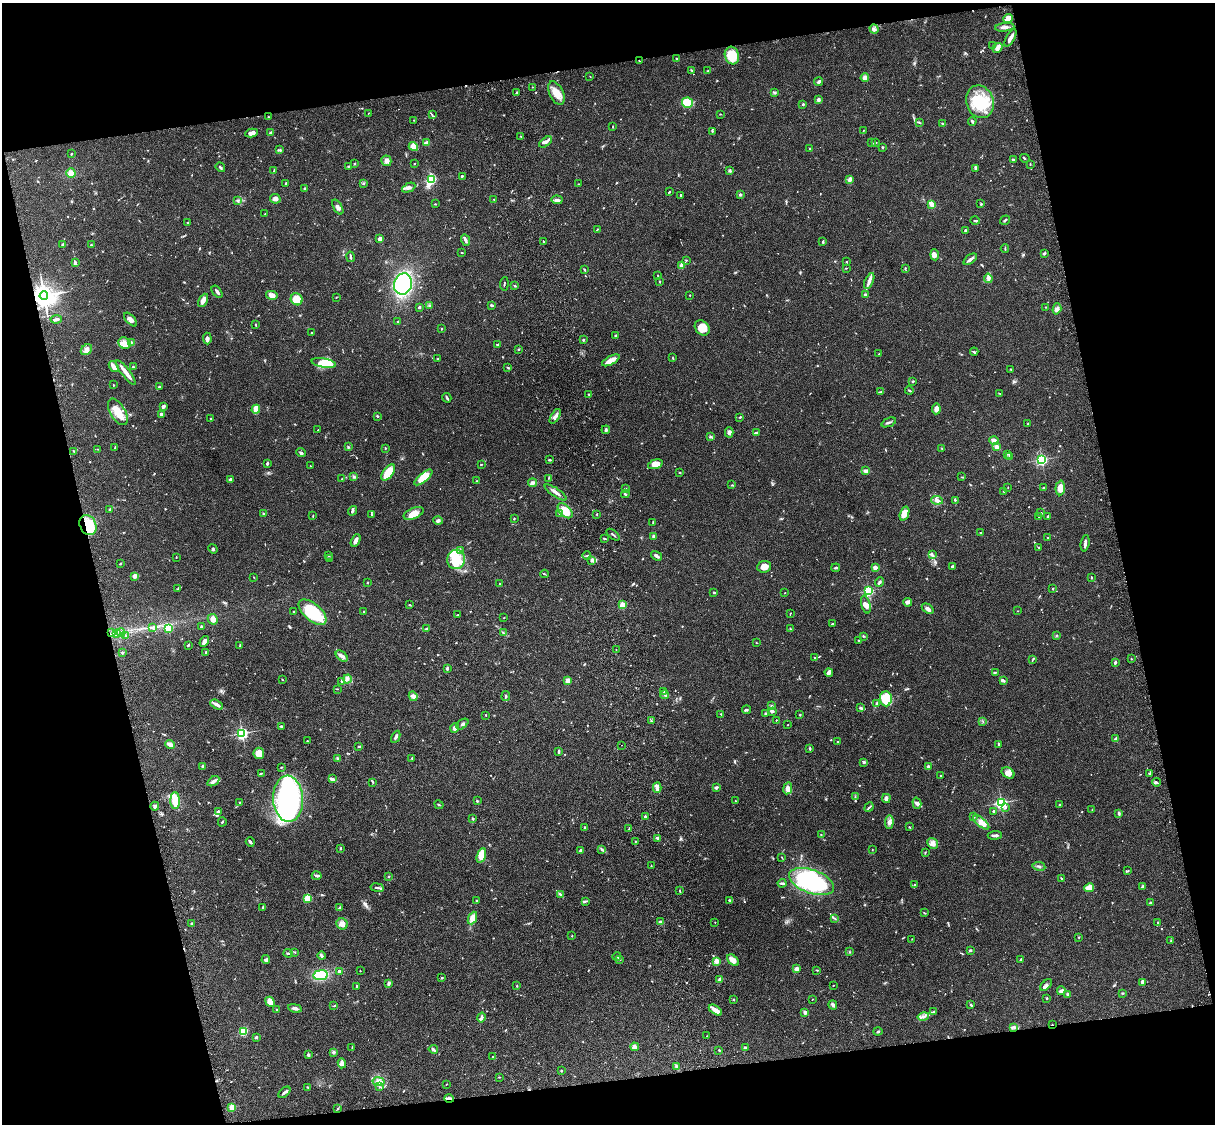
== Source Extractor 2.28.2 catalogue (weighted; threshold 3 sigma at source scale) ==
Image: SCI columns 121-4970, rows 276-4763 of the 5088 x 4925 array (HDU 1 of 3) = the unmasked area's bounding box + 8 px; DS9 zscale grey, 4 x 4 block average (1 PNG px = mean of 4 x 4 image px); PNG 1217 x 1126 px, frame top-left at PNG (2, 3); each listed source drawn as its Kron ellipse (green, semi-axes under 4 px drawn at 4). Shown black and unused: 26% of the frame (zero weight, under 3 of 4 exposures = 6% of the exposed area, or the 3 px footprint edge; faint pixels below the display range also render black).
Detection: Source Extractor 2.28.2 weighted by HDU 2 'WHT'. Background 0.0765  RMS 0.0057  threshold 0.0258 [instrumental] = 3 sigma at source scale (4.5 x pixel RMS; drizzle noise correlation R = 1.50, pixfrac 1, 0.05/0.05 arcsec/px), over >= 5 px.
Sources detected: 794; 1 inside a brighter object's white glare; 8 cosmic-ray / hot-pixel residue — neither listed nor drawn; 15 coinciding with a brighter row at this scale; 39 inside a brighter listed object's ellipse — not listed separately; of the other 731, all 500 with FLUX_AUTO >= 1.54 (the completeness limit of this list) listed and drawn (231 fainter detections not listed), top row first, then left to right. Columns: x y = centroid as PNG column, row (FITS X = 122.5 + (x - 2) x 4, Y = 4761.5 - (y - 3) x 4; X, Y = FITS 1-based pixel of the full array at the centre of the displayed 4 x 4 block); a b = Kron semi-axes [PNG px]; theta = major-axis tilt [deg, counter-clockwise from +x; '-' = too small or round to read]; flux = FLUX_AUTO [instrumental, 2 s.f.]
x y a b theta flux
1008 19 5 3 - 34
1005 27 9 3 6 14
874 29 5 2 - 6.6
1010 38 10 2 60 18
992 45 2 2 - 1.8
997 48 5 3 - 9.9
732 56 9 7 -72 73
677 59 3 2 - 2.7
639 61 3 2 - 1.8
692 70 3 2 - 3.3
708 71 2 2 - 1.5
590 76 2 2 - 1.7
865 77 4 4 - 13
819 82 4 2 - 9.5
532 87 2 2 - 1.6
517 92 3 2 - 3.6
556 93 12 7 -64 40
774 93 3 2 - 4.7
818 99 3 3 - 10
980 102 17 13 -71 140
687 103 5 5 - 87
803 104 2 2 - 14
368 113 2 2 - 1.5
720 114 3 2 - 2
432 115 2 2 - 2.2
269 117 3 2 - 2
414 120 2 2 - 1.7
972 121 4 2 - 8.1
919 122 3 2 - 2.5
943 123 4 2 - 3.2
613 126 2 2 - 1.5
863 130 3 2 - 1.9
712 131 3 2 - 2.6
270 132 2 2 - 2.2
251 133 6 3 9 19
521 136 2 2 - 1.7
546 142 7 3 37 16
426 143 3 2 - 14
872 143 2 2 - 1.9
875 143 2 2 - 2
413 147 5 3 - 29
882 147 2 2 - 6.2
810 149 2 2 - 2
280 150 3 3 - 4.1
71 154 3 2 - 2.9
1025 158 5 2 - 2.7
1013 160 3 2 - 3.3
386 161 5 5 - 14
355 164 2 2 - 10
414 164 2 2 - 2.1
1030 164 2 2 - 1.8
348 166 2 2 - 2.2
220 167 5 2 - 4.5
976 168 4 2 - 9.4
730 170 4 3 - 4.2
274 171 2 2 - 1.7
71 173 4 4 - 25
462 176 3 2 - 3.3
431 180 3 2 - 300
850 180 3 2 - 20
363 183 2 2 - 2.1
286 184 3 2 - 3.3
578 184 2 2 - 2
305 188 2 2 - 20
409 188 7 3 25 9.1
669 192 3 2 - 2.8
740 194 2 2 - 21
681 195 2 2 - 3.2
275 199 5 4 - 11
494 199 2 2 - 2.6
557 200 5 3 - 11
238 201 2 2 - 2
435 204 2 2 - 2.3
931 204 4 2 - 47
981 204 3 2 - 2.8
338 207 8 3 -59 13
265 214 2 2 - 1.8
1005 220 5 2 - 4.2
975 221 4 2 - 3.8
187 223 2 2 - 2
597 229 2 2 - 1.9
965 230 2 2 - 13
380 239 2 2 - 45
465 240 6 2 -67 11
544 242 3 2 - 3.7
823 242 4 2 - 4.2
63 244 2 2 - 6.6
91 245 3 2 - 2.5
1005 248 4 2 - 2.7
462 253 2 2 - 2
1044 253 4 3 - 5.5
935 255 5 3 - 15
350 257 5 2 - 6.5
970 259 7 2 36 12
686 260 2 2 - 1.8
75 262 4 3 - 7.8
846 262 2 2 - 6.4
682 266 2 2 - 85
846 268 2 2 - 2.1
905 268 3 2 - 2.8
585 270 3 2 - 3
658 276 2 2 - 1.6
988 278 4 2 - 7.1
869 281 8 3 66 14
660 282 3 2 - 2.3
403 284 11 9 72 330
504 284 7 2 85 3.3
515 286 3 2 - 2.3
217 292 7 2 -53 10
44 295 4 4 - 2400
272 295 6 4 -12 21
690 295 2 2 - 3.4
865 295 3 2 - 6.5
336 297 2 2 - 2
297 299 6 5 - 73
203 300 7 3 63 18
491 305 3 3 - 4.5
430 306 4 2 - 4
419 307 2 2 - 7.4
1045 307 3 2 - 1.9
1057 309 6 3 72 9.9
56 319 5 2 - 12
131 320 8 4 -49 17
398 322 3 2 - 3
255 325 3 2 - 2.1
702 328 8 6 -47 34
441 329 2 2 - 2.2
311 333 2 2 - 3.1
616 336 4 2 - 5.3
207 339 6 3 -84 11
583 340 2 2 - 8.2
124 343 6 5 - 20
131 343 3 2 - 2.4
498 344 3 2 - 3.9
518 349 3 2 - 2.6
86 350 6 5 - 14
974 352 4 2 - 4.9
879 354 2 2 - 1.6
673 358 3 2 - 2.3
437 359 2 2 - 2.2
611 360 10 3 28 37
324 363 12 4 -10 54
114 367 6 3 -54 21
133 367 2 2 - 3
508 368 3 2 - 3
1011 369 3 2 - 1.6
126 373 15 2 -52 30
913 381 4 2 - 3.1
113 385 2 2 - 2.6
159 387 4 2 - 3
909 390 4 2 - 3.8
881 392 3 2 - 2.9
999 393 3 2 - 1.8
589 394 2 2 - 2.8
447 398 5 2 - 4.2
163 406 3 2 - 13
256 409 4 2 - 85
936 409 5 4 - 18
118 412 15 7 -59 50
161 415 3 3 - 12
377 416 3 2 - 3
555 416 8 3 60 14
740 418 2 2 - 1.7
211 419 3 2 - 3
889 422 7 2 23 6.7
1028 423 3 2 - 2
318 430 2 2 - 4.5
606 430 4 3 - 5
729 432 5 3 - 11
756 433 3 3 - 7.2
710 437 3 2 - 3.9
994 441 4 4 - 14
115 447 3 2 - 2
348 447 2 2 - 2.6
997 447 3 2 - 19
385 448 3 2 - 2.2
98 449 2 2 - 1.5
942 449 3 2 - 1.6
74 451 3 2 - 4.3
301 453 4 3 - 6.7
1007 454 2 2 - 1.7
1010 456 4 2 - 3.9
549 460 3 2 - 3.1
1042 460 2 2 - 620
267 463 3 2 - 5.9
655 464 7 4 17 27
481 465 2 2 - 2.3
310 466 3 2 - 1.7
866 471 3 3 - 11
388 473 9 5 53 91
680 473 3 2 - 2.1
354 477 3 2 - 3.1
423 477 11 4 39 68
961 477 2 2 - 1.9
549 478 2 2 - 1.7
230 479 3 2 - 7.6
341 479 2 2 - 1.7
477 481 2 2 - 2.4
533 483 4 3 - 11
732 485 3 2 - 2.6
1008 487 2 2 - 1.8
625 488 2 2 - 8.9
1044 488 3 2 - 4.1
1060 488 7 4 86 26
556 492 13 2 -34 14
1004 492 2 2 - 1.8
625 494 4 2 - 5.1
937 500 6 3 -5 9.4
955 500 2 2 - 3.9
110 509 3 2 - 4.6
352 511 5 3 - 5.9
565 511 9 5 -45 51
263 513 2 2 - 2.3
414 513 10 5 22 38
560 513 3 3 - 5.7
1041 513 3 2 - 3.2
597 514 2 2 - 2
904 514 7 4 71 31
371 515 2 2 - 2.2
313 516 2 2 - 1.9
1048 516 2 2 - 3.6
1039 517 2 2 - 1.7
514 518 2 2 - 2.4
438 521 5 3 - 6.2
653 522 3 2 - 2.9
88 525 10 8 -64 150
981 533 3 2 - 2.4
613 535 7 2 -39 4.9
653 536 3 2 - 6.2
604 538 3 2 - 4.3
1048 538 2 2 - 2.1
356 540 6 2 63 22
1085 543 8 2 81 12
1039 548 3 2 - 2
213 549 5 3 - 5
461 550 4 2 - 5.8
587 555 4 2 - 3.5
932 555 4 2 - 5.3
329 556 3 2 - 2.7
656 556 6 3 -33 8.4
176 557 2 2 - 1.9
329 558 3 2 - 1.8
456 559 10 9 - 83
592 561 2 2 - 3.6
120 564 3 2 - 2.5
953 566 4 2 - 5.7
764 567 7 5 6 26
875 567 2 2 - 62
836 568 4 2 - 4.6
545 574 4 2 - 2.2
135 576 4 3 - 17
254 577 2 2 - 1.7
1092 577 3 2 - 2.1
879 582 4 2 - 7.4
367 583 2 2 - 2.8
500 584 2 2 - 8.7
1053 588 3 2 - 2.1
178 589 3 2 - 3
868 591 2 2 - 470
714 592 2 2 - 12
785 593 2 2 - 1.6
908 602 4 3 - 7.6
410 605 2 2 - 2.1
622 605 2 2 - 140
866 605 9 4 -75 17
928 609 6 3 -37 13
294 611 2 2 - 4.9
364 611 2 2 - 1.9
1018 611 2 2 - 1.7
312 612 17 8 -41 160
790 614 2 2 - 2.1
457 615 3 2 - 1.6
504 617 2 2 - 1.8
213 619 5 5 - 21
833 624 2 2 - 2.9
201 626 3 2 - 4.5
153 628 3 2 - 3.3
168 628 2 2 - 210
427 629 3 2 - 9.5
790 629 2 2 - 1.7
121 632 4 3 - 8.7
112 633 2 2 - 1.7
503 633 3 2 - 3.2
117 634 3 2 - 2.8
126 635 2 2 - 3.2
863 636 3 2 - 3.1
1056 636 2 2 - 1.7
859 640 2 2 - 2.5
204 641 6 3 56 16
756 643 3 2 - 1.9
188 645 3 2 - 4.8
240 645 4 2 - 3.3
616 649 2 2 - 1.8
122 652 3 2 - 2.6
205 652 2 2 - 3.2
342 656 7 3 -40 12
815 658 2 2 - 1.6
1131 659 2 2 - 1.7
1032 660 2 2 - 1.9
1115 662 4 2 - 5.2
447 668 3 2 - 7.6
829 672 4 3 - 16
995 672 3 2 - 3.3
282 679 3 2 - 2
347 679 4 3 - 7.9
1003 680 3 2 - 10
342 681 3 2 - 5.5
568 681 4 3 - 20
338 689 2 2 - 1.6
664 691 2 2 - 1.7
664 695 4 2 - 3.3
413 696 5 4 - 17
506 696 5 2 - 4.7
886 699 7 6 - 100
877 703 4 2 - 4.2
217 705 7 3 -29 13
772 706 2 2 - 6.9
861 708 4 2 - 6.8
746 710 4 2 - 4.8
772 711 4 2 - 7.3
766 713 3 2 - 6.9
721 714 2 2 - 1.9
486 715 2 2 - 1.8
800 715 3 2 - 2
776 720 2 2 - 1.9
651 721 2 2 - 1.9
983 722 2 2 - 1.6
462 724 7 3 39 8.3
788 725 2 2 - 3.7
282 727 3 2 - 5.4
455 728 5 4 - 14
242 733 3 2 - 580
396 737 6 2 64 8.4
1116 739 4 3 - 10
307 741 2 2 - 2.1
838 741 2 2 - 3.2
170 744 5 3 - 20
999 744 4 2 - 4.6
622 745 2 2 - 1.8
359 747 4 2 - 3.9
810 748 4 2 - 3.8
559 752 3 2 - 5.6
259 753 6 5 - 51
412 758 2 2 - 2.5
338 759 3 2 - 3.4
864 762 3 2 - 3.3
203 766 2 2 - 31
928 766 2 2 - 21
281 767 3 2 - 2.1
261 773 3 2 - 2.2
1008 773 7 5 -34 20
1150 773 3 3 - 5.7
941 775 2 2 - 2.1
332 779 4 2 - 8.1
213 781 6 3 33 13
373 782 2 2 - 3.2
1156 782 4 2 - 4.7
716 787 3 3 - 5.8
657 788 5 2 - 20
788 788 6 3 81 17
855 797 3 2 - 2.9
886 798 4 2 - 12
288 799 23 15 -86 900
175 801 8 4 -89 53
477 801 2 2 - 5
735 801 2 2 - 2.2
239 802 2 2 - 1.6
917 803 6 4 -74 9.6
1001 803 2 2 - 650
1060 804 2 2 - 2
439 805 5 2 - 3.1
155 806 4 3 - 6.1
869 807 5 2 - 4.3
1005 807 4 2 - 3.9
1092 810 2 2 - 1.7
994 811 2 2 - 3
219 812 4 3 - 11
1119 813 4 2 - 5.9
645 816 2 2 - 9.3
974 817 3 2 - 2.7
473 819 3 2 - 2.6
222 822 4 2 - 3.2
889 822 7 4 86 12
981 822 9 4 -39 25
585 827 3 2 - 5.9
909 827 3 2 - 2.3
629 829 3 2 - 4.1
821 834 2 2 - 2
995 835 7 2 4 8.6
657 838 3 2 - 4.6
635 841 2 2 - 2.1
250 842 5 2 - 9.2
933 843 6 5 - 15
340 848 3 2 - 2.2
581 850 3 2 - 9.4
602 850 2 2 - 2.8
872 850 2 2 - 1.6
925 853 3 2 - 2.4
481 855 8 4 71 41
782 857 2 2 - 1.7
651 866 2 2 - 3.1
1039 866 6 2 -9 5.9
1127 871 3 2 - 2.4
317 876 5 2 - 8.7
389 876 2 2 - 1.8
1061 878 3 2 - 2.7
812 882 23 11 -19 450
782 883 4 2 - 5.7
915 885 3 2 - 2.6
1142 886 3 2 - 4.9
377 888 7 2 -9 7.1
1089 888 5 4 - 30
680 890 3 2 - 2.7
560 894 2 2 - 1.6
307 898 2 2 - 190
730 900 3 2 - 2.8
477 901 3 2 - 3.1
585 901 3 2 - 2.9
1150 903 2 2 - 6.8
263 907 3 2 - 2.4
340 907 2 2 - 4.3
924 913 2 2 - 2.2
472 918 6 4 66 38
835 918 2 2 - 1.9
660 922 3 2 - 7.1
715 922 2 2 - 1.6
1157 922 3 2 - 1.6
192 924 2 2 - 8.3
342 924 6 5 - 18
572 936 2 2 - 1.6
1079 937 2 2 - 2.7
912 939 2 2 - 1.7
1171 941 2 2 - 1.8
970 950 3 3 - 4.2
295 952 3 2 - 1.9
850 952 2 2 - 1.6
288 953 4 2 - 6
321 956 4 2 - 9.1
617 957 4 2 - 3.5
266 959 4 3 - 6.1
619 959 3 2 - 4.5
1021 959 2 2 - 3
733 960 7 4 -43 20
716 961 2 2 - 110
797 969 3 3 - 14
817 970 2 2 - 2.6
339 971 2 2 - 6.2
360 971 2 2 - 1.6
321 975 7 5 9 110
442 978 2 2 - 3.6
720 979 2 2 - 19
1142 982 4 2 - 12
389 983 4 3 - 7.7
833 985 2 2 - 1.9
1046 985 7 3 45 9.5
357 986 2 2 - 4.3
517 986 2 2 - 1.9
1061 991 4 3 - 9.1
1122 993 2 2 - 1.9
1068 994 2 2 - 7.2
1047 998 2 2 - 4.3
733 999 3 2 - 3
812 999 2 2 - 1.6
270 1002 5 4 - 31
833 1005 5 3 - 9.5
971 1005 2 2 - 6.3
334 1006 2 2 - 2.7
295 1008 7 3 -11 11
277 1010 3 2 - 4.3
715 1010 7 3 -35 33
805 1012 3 3 - 6.6
934 1012 2 2 - 2.7
923 1016 6 3 14 11
481 1017 5 2 - 9.5
1052 1025 2 2 - 4.7
1014 1027 3 2 - 2.3
243 1031 4 4 - 59
878 1031 4 2 - 4.4
707 1036 2 2 - 1.5
256 1037 3 2 - 5.3
352 1047 3 2 - 1.8
635 1047 4 3 - 16
745 1047 3 2 - 5
433 1049 5 2 - 5.9
719 1051 2 2 - 2.3
334 1052 4 2 - 3.2
308 1055 2 2 - 24
492 1057 2 2 - 2.6
342 1063 5 3 - 16
677 1067 4 3 - 5.3
561 1071 2 2 - 3
499 1077 3 2 - 2
379 1082 6 4 -11 19
446 1084 2 2 - 1.8
307 1087 2 2 - 1.7
379 1087 2 2 - 2.8
284 1092 7 2 42 9.1
449 1098 5 3 - 9.8
232 1107 2 2 - 150
338 1109 2 2 - 1.7
Overlapping masked pixels (flux is a lower limit): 6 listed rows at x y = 44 295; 88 525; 112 633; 117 634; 1052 1025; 449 1098
Diffuse or blended objects may show on this block-average render without a row.